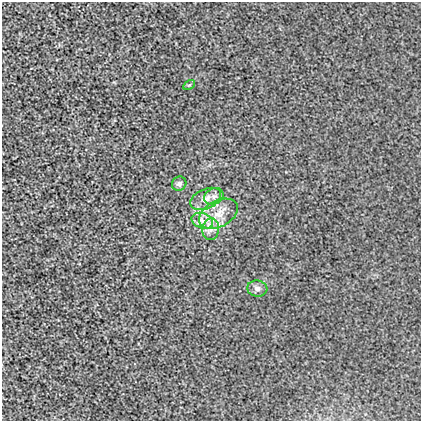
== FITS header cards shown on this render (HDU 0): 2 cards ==
NAXIS1  =                  419
NAXIS2  =                  419

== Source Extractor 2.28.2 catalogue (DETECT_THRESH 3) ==
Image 419 x 419 px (HDU 0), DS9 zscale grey, 1 PNG px = 1 image px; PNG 423 x 423 px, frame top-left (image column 1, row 419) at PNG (2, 2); each listed source drawn as its Kron ellipse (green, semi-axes under 4 px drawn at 4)
Background 0.00222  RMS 0.016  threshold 0.0483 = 3 sigma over >= 5 px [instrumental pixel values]
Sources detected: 8; all 8 listed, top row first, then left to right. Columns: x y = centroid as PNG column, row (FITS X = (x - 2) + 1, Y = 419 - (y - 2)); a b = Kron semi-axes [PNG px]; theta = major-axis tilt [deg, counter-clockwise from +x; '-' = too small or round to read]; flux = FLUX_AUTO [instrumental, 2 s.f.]
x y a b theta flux
189 85 6 4 32 1.7
179 184 7 7 - 3
214 196 10 8 25 5.8
206 199 16 10 25 11
218 214 21 13 28 20
202 221 11 7 -19 8.2
211 229 11 8 81 7.5
257 288 10 8 -7 4.8